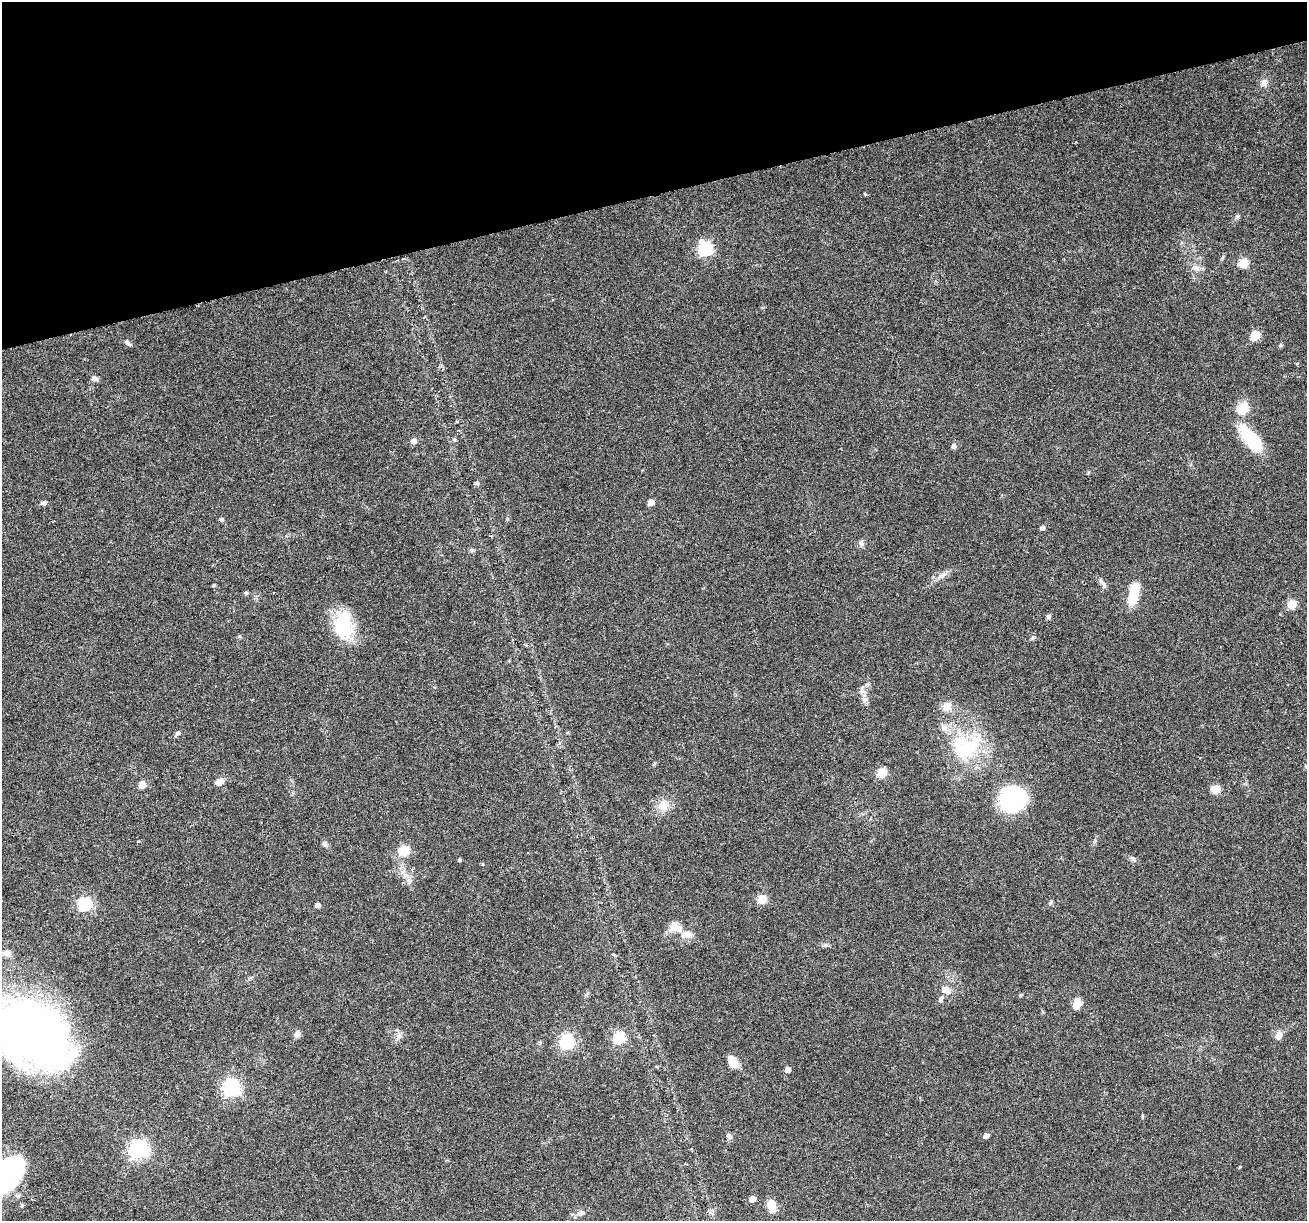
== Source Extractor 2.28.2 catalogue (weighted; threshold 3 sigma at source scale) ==
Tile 3 of 4 x 4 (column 3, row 1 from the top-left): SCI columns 2611-3915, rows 3760-4978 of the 5220 x 5030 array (HDU 1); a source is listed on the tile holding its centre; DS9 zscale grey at full resolution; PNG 1309 x 1223 px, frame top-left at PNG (2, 2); no overlay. Shown black and unused: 16% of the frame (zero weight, under 3 of 6 exposures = <1% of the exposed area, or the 3 px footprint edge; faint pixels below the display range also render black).
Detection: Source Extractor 2.28.2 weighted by HDU 2 'WHT'; one run over the whole footprint, this tile lists its part. Background 0.0385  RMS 0.0026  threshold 0.0106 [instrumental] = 3 sigma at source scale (4.09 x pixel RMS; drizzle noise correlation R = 1.36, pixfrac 0.8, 0.0396/0.0396 arcsec/px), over >= 5 px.
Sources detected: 74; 2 inside a brighter object's white glare — not listed; the other 72 listed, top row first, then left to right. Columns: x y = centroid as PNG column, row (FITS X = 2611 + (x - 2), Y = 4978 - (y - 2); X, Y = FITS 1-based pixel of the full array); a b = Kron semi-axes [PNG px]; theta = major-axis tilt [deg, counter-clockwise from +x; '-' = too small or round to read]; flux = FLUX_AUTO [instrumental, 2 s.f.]
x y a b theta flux
1264 83 12 9 64 1.4
705 249 7 6 - 47
1243 263 6 5 - 10
1196 268 11 7 -30 1.2
1255 335 6 5 - 9.3
127 343 9 5 -46 0.56
1281 345 6 4 46 0.33
1297 363 4 4 - 0.29
94 378 7 5 -21 0.98
1243 408 6 5 - 19
454 439 5 3 - 0.29
1251 439 35 14 -51 11
413 441 5 5 - 1.5
954 446 5 5 - 1
651 502 5 5 - 2.6
44 503 6 5 - 0.89
222 519 5 5 - 0.51
1043 528 5 4 - 0.81
861 543 8 7 - 0.73
472 550 6 5 - 0.51
941 576 18 6 31 1.5
213 585 4 3 - 0.3
1104 586 8 6 -89 0.7
246 593 5 4 - 0.4
1133 594 29 11 80 5.8
1292 604 5 5 - 8.4
1049 617 6 5 - 0.55
343 625 33 23 -86 11
1033 638 7 4 45 0.38
861 690 13 5 74 0.99
864 700 9 6 -56 0.9
947 706 12 10 60 2.4
178 733 6 5 - 0.71
966 747 44 34 13 19
882 772 5 5 - 9.6
219 782 8 6 23 2.1
142 784 5 5 - 3.5
1216 789 5 5 - 6.8
1012 799 22 21 - 32
663 805 15 13 -26 2.8
325 844 7 7 - 0.7
404 851 6 5 - 15
1133 859 9 5 -51 0.63
460 860 4 4 - 0.44
482 864 3 3 - 0.3
762 899 5 5 - 9.1
1051 902 6 4 69 0.39
85 904 6 6 - 36
318 905 5 5 - 0.99
674 926 15 10 65 2.1
686 935 16 8 7 2.1
6 953 14 7 4 2
946 990 10 7 -31 2.1
941 999 10 6 72 0.76
1077 1004 10 7 73 2.9
32 1034 84 61 -45 150
297 1034 9 7 56 0.88
399 1036 11 7 53 1.1
1278 1036 10 7 70 1.5
619 1037 6 6 - 26
567 1042 6 6 - 50
733 1063 14 8 -72 3
788 1069 4 4 - 1.8
231 1088 7 7 - 76
728 1136 8 6 -58 0.65
986 1136 5 4 - 1.2
138 1149 7 7 - 100
5 1176 50 28 44 30
752 1199 5 4 - 2.1
22 1205 5 4 - 0.38
772 1206 13 8 -73 3.2
581 1213 11 7 20 1.2
Isophote crosses this tile's border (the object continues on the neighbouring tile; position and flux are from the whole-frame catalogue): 3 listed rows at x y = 6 953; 32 1034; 5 1176
Unlisted compact peaks at least as high as the median listed source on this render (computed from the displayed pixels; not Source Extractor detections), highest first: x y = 1237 217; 1020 995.